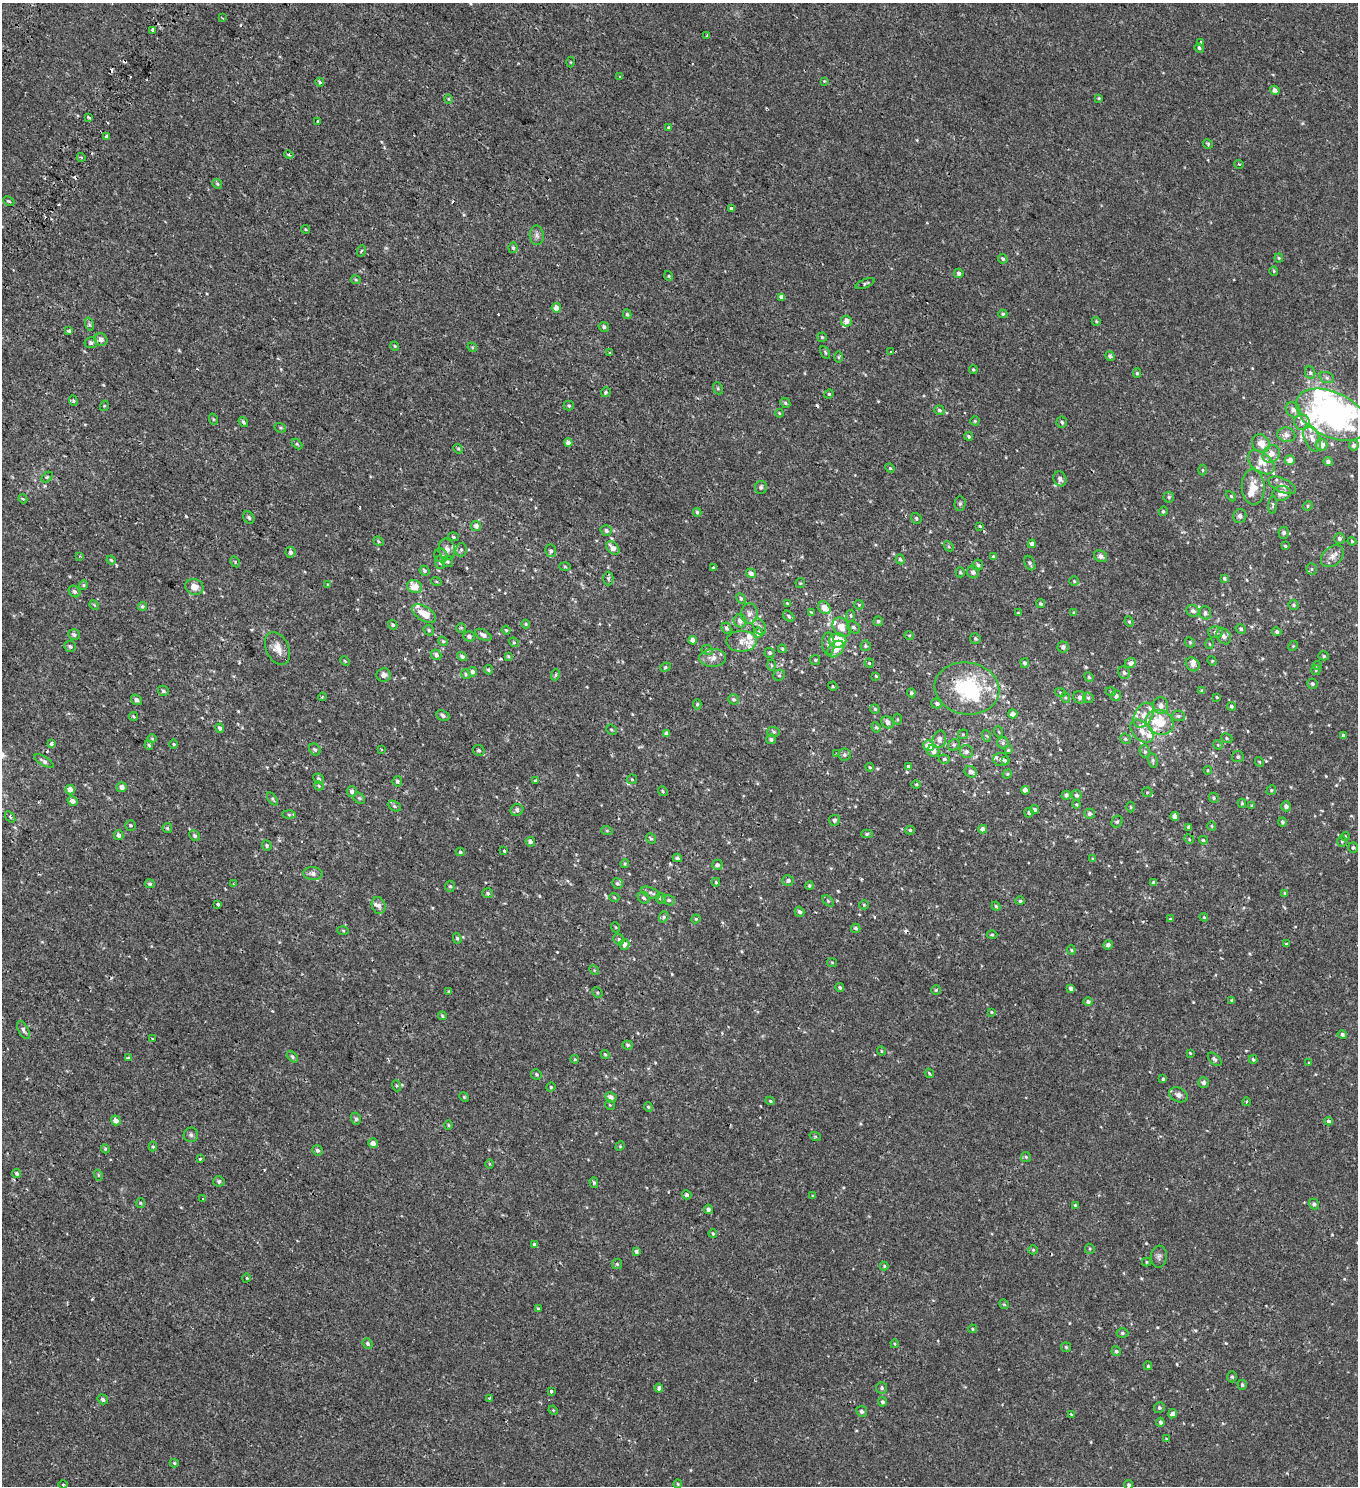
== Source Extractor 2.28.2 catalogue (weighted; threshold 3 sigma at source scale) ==
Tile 11 of 4 x 4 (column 3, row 3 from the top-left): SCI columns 3140-4495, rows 1665-3148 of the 6341 x 6289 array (HDU 1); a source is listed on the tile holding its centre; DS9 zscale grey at full resolution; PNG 1360 x 1488 px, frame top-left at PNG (2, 3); each listed source drawn as its Kron ellipse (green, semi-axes under 4 px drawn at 4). Shown black and unused: <1% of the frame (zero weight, under 2 of 3 exposures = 11% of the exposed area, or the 3 px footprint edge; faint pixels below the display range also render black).
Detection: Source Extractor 2.28.2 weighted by HDU 2 'WHT'; one run over the whole footprint, this tile lists its part. Background -1.22e-04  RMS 0.0034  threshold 0.0153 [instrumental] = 3 sigma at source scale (4.5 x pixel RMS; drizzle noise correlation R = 1.50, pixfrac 1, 0.0396/0.0396 arcsec/px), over >= 5 px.
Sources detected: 578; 4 inside a brighter object's white glare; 15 cosmic-ray / hot-pixel residue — neither listed nor drawn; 26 inside a brighter listed object's ellipse — not listed separately; of the other 533, all 500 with FLUX_AUTO >= 0.279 (the completeness limit of this list) listed and drawn (33 fainter detections not listed), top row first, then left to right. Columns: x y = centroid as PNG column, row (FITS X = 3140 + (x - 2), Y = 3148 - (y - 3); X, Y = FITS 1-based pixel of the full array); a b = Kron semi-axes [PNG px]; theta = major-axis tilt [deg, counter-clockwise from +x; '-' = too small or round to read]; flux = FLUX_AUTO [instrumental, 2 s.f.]
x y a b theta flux
223 18 3 2 - 0.43
153 30 4 3 - 2.9
707 36 4 3 - 0.58
1200 43 3 3 - 8.9
1199 48 5 4 - 0.66
571 62 5 3 - 0.3
619 77 3 3 - 1.6
824 81 4 4 - 0.28
320 82 4 3 - 0.41
1275 90 5 4 - 1.5
1099 98 4 3 - 0.33
448 99 5 3 - 0.28
89 117 4 2 - 0.49
318 121 3 3 - 1
669 128 4 4 - 0.7
107 137 4 3 - 10
1208 144 5 4 - 0.41
289 154 5 3 - 0.57
81 157 4 3 - 0.45
1239 164 5 3 - 0.28
217 184 5 4 - 0.43
9 201 6 4 -26 0.39
731 208 4 3 - 0.36
305 229 4 3 - 0.3
537 235 10 7 -85 1.2
513 248 5 4 - 0.58
361 251 6 3 70 0.34
1279 258 4 4 - 0.33
1003 259 5 4 - 0.57
1274 271 4 4 - 0.36
959 273 5 4 - 0.97
669 276 5 3 - 0.31
356 280 5 4 - 0.4
865 283 10 4 22 0.6
782 297 4 4 - 1.6
556 308 5 4 - 2.3
627 314 5 4 - 0.51
1003 314 4 4 - 0.48
846 321 5 5 - 2.1
1096 321 4 4 - 0.38
89 324 7 4 -72 0.54
604 327 5 4 - 0.68
69 331 3 3 - 0.91
822 337 5 4 - 0.44
101 339 6 6 - 1.4
91 343 6 5 - 0.79
395 346 4 4 - 0.35
472 347 5 4 - 0.4
891 352 3 3 - 0.66
610 353 3 3 - 0.42
825 353 7 4 -64 0.45
1110 356 5 4 - 0.83
838 357 6 4 89 0.39
973 370 4 3 - 0.41
1137 373 4 4 - 0.5
1310 373 6 5 - 0.6
1327 378 7 5 -18 0.79
718 388 6 5 - 0.48
606 392 5 4 - 0.54
829 394 5 4 - 0.39
73 401 5 4 - 0.43
785 403 5 4 - 0.47
104 406 5 3 - 0.29
569 406 5 5 - 0.46
939 410 5 4 - 0.68
1293 410 8 6 -48 1.4
779 413 4 3 - 0.28
1332 415 38 22 -25 82
213 419 6 3 -72 0.38
975 421 4 4 - 0.38
243 422 5 3 - 0.6
1062 422 6 5 - 0.58
1302 422 8 8 - 1.6
280 428 6 4 -20 0.46
1286 435 9 7 -11 1.5
968 436 5 4 - 0.57
1312 438 14 7 -68 2.6
568 443 4 4 - 1.4
1261 443 9 8 - 3.3
297 444 6 4 -45 0.39
1321 445 6 6 - 2.4
1354 445 5 5 - 0.99
458 449 5 4 - 0.36
1271 454 9 8 - 2.7
1290 460 5 5 - 2.6
1261 462 15 9 -39 3.7
1328 462 5 4 - 0.93
890 468 5 4 - 0.42
1202 470 5 3 - 0.35
47 477 6 4 43 0.41
1060 479 8 6 -64 1.2
1282 485 15 6 -25 2.3
761 487 6 6 - 0.82
1253 487 18 11 -87 4.3
1282 493 9 7 11 2.9
1231 496 6 4 -45 0.39
1169 497 5 5 - 0.59
23 499 5 3 - 0.32
960 504 7 5 88 0.75
1273 505 9 4 86 0.54
1308 506 5 4 - 0.41
1163 511 5 4 - 0.52
697 512 4 3 - 0.52
1240 516 7 6 - 0.97
249 518 6 5 - 0.6
916 518 6 5 - 0.58
476 526 5 5 - 1.5
980 526 3 3 - 0.45
606 531 6 5 - 0.79
1284 533 6 5 - 0.98
453 537 5 4 - 0.46
1339 538 5 5 - 0.93
379 541 5 4 - 0.42
1352 541 4 3 - 0.34
1032 544 4 4 - 1.3
949 546 5 3 - 0.35
1285 546 4 3 - 0.43
613 548 8 5 -44 2.3
447 549 10 8 -78 1.7
461 550 6 5 - 0.54
551 551 6 5 - 0.89
290 552 5 5 - 0.8
441 555 7 6 - 0.92
79 556 3 3 - 0.43
1101 556 7 5 -26 1.3
1332 556 13 9 40 2.2
994 557 4 3 - 0.67
900 559 5 4 - 0.54
111 560 4 4 - 0.42
235 562 6 4 -59 0.38
447 562 5 5 - 0.59
440 563 6 5 - 0.67
1030 563 8 5 -62 0.77
978 565 5 5 - 0.72
565 567 5 3 - 0.34
713 568 4 3 - 1.8
1312 569 6 5 - 0.61
424 571 5 4 - 0.69
960 572 5 4 - 0.43
973 572 6 6 - 1.1
751 573 5 4 - 1.4
608 578 7 5 -90 0.69
1224 578 4 3 - 0.53
436 581 5 3 - 0.31
1074 581 5 4 - 0.39
800 583 5 5 - 0.37
83 585 5 4 - 0.41
328 585 4 3 - 0.3
194 587 9 8 - 2.9
415 587 7 6 - 4.1
74 591 6 5 - 0.77
741 599 5 4 - 0.53
787 603 3 3 - 0.3
1041 604 4 4 - 0.54
94 605 5 4 - 0.33
859 605 5 4 - 0.38
1294 605 5 5 - 0.62
142 606 4 4 - 0.66
824 608 7 5 -53 2.5
1193 611 6 5 - 1.1
811 612 4 3 - 0.52
749 613 10 8 88 1.5
1018 613 4 3 - 0.29
1074 613 4 3 - 0.35
1205 613 7 5 -74 0.73
424 614 13 7 -31 5.1
789 616 6 4 -43 0.59
851 616 6 4 85 0.46
740 621 6 6 - 1.4
878 621 5 4 - 0.51
1129 622 5 4 - 0.46
526 624 4 4 - 0.31
393 625 5 4 - 0.62
759 626 9 6 -61 1.1
841 627 10 8 -54 3.1
854 627 7 5 -38 0.71
461 628 5 5 - 0.44
726 628 6 4 -65 0.78
1241 629 5 4 - 0.65
429 630 5 4 - 0.47
506 630 4 4 - 0.43
1215 632 7 6 - 0.86
1277 632 5 4 - 0.78
758 633 5 4 - 1.7
74 634 6 5 - 0.77
483 635 9 5 -30 1.2
909 635 5 3 - 0.31
469 636 6 5 - 0.91
1224 636 9 6 -58 1.6
975 639 6 5 - 0.57
693 640 4 4 - 2.1
838 640 9 7 0 9.3
443 641 5 4 - 0.41
741 641 15 10 0 2.6
514 642 5 4 - 0.4
1190 642 5 4 - 0.43
828 644 11 6 -88 1.2
1209 644 5 3 - 0.33
70 646 6 5 - 0.67
865 646 5 5 - 0.64
1293 646 5 4 - 0.41
1063 647 5 5 - 0.89
278 648 17 11 -66 3.3
782 649 4 4 - 0.35
836 649 10 7 42 3.6
707 650 6 4 -25 0.49
770 653 5 5 - 0.64
436 655 5 5 - 1.1
508 656 4 3 - 0.36
1324 656 5 4 - 0.51
462 657 5 4 - 0.83
713 658 13 9 3 2.6
815 660 5 5 - 0.41
345 661 5 3 - 0.3
1212 661 5 4 - 0.34
869 663 4 4 - 0.48
1025 663 5 4 - 0.8
1130 663 5 4 - 1.4
1193 664 7 6 - 1.2
771 665 5 3 - 0.36
1317 665 4 4 - 0.33
665 667 5 4 - 0.46
488 670 4 4 - 0.47
1316 670 5 4 - 0.38
473 672 5 4 - 1
1124 673 6 5 - 0.72
466 674 5 4 - 0.44
384 675 7 7 - 1.1
555 675 6 3 70 0.4
779 675 6 5 - 0.54
876 676 4 3 - 0.35
1089 677 5 4 - 0.42
1312 684 5 5 - 0.61
833 686 5 4 - 0.35
967 688 32 26 -9 28
163 691 6 5 - 0.73
1202 691 4 4 - 0.61
1060 692 5 3 - 0.34
1111 692 5 3 - 0.3
911 693 4 4 - 0.67
1116 696 5 5 - 0.97
322 697 4 3 - 0.31
1080 697 6 6 - 1.2
1217 697 4 3 - 0.31
1066 698 5 3 - 0.43
1088 698 6 5 - 0.5
733 699 5 5 - 0.68
136 700 6 5 - 1.1
937 703 5 5 - 0.98
697 704 5 4 - 0.43
1161 706 8 7 - 1.6
1231 706 5 4 - 0.52
875 709 5 4 - 0.45
1013 714 4 4 - 2.1
443 715 7 5 -25 0.85
1143 715 13 9 58 3.1
134 716 5 3 - 0.35
1178 716 6 5 - 0.64
897 719 5 3 - 0.34
887 722 7 5 -52 1.5
1160 722 14 12 -27 9.6
876 727 5 4 - 0.48
220 728 4 4 - 0.81
611 730 6 4 -42 0.41
1142 731 13 9 -44 2.9
774 732 6 5 - 0.53
999 732 5 3 - 0.29
666 733 4 4 - 1.1
963 734 5 5 - 0.4
1343 735 4 4 - 0.57
987 736 6 4 -70 0.4
152 738 5 3 - 0.3
1227 738 6 4 -25 0.49
771 739 5 5 - 0.52
939 739 9 6 78 1.7
1125 739 5 4 - 0.52
51 743 3 3 - 2.5
1003 743 6 5 - 0.7
173 744 5 3 - 0.3
149 745 5 3 - 0.45
954 745 6 5 - 0.63
1218 745 5 4 - 0.35
929 746 5 5 - 4.1
315 749 6 5 - 0.69
381 750 3 3 - 0.33
479 750 6 5 - 0.66
1008 750 4 4 - 0.38
933 751 6 5 - 1.7
966 752 7 6 - 1
1145 752 6 5 - 0.65
837 754 4 2 - 0.28
844 755 6 6 - 0.78
1238 757 5 5 - 0.61
944 759 5 4 - 0.6
1001 760 8 6 -7 1.5
1153 760 7 4 -80 0.6
44 761 11 4 -31 1
1006 761 4 3 - 2
1259 762 5 3 - 0.32
908 766 3 3 - 1.7
870 767 4 3 - 0.35
1208 770 4 4 - 0.32
971 772 6 5 - 1.4
1007 774 5 4 - 0.33
318 779 5 4 - 0.8
632 779 5 5 - 0.38
397 781 5 4 - 0.71
536 781 3 3 - 0.82
916 784 5 3 - 0.36
319 786 5 4 - 0.37
122 787 5 5 - 1.6
70 790 5 4 - 1.9
1025 790 4 4 - 2.2
1271 790 5 4 - 0.41
352 791 5 5 - 0.91
663 791 5 4 - 0.41
1147 792 5 5 - 0.38
1066 795 5 4 - 0.78
1076 795 5 5 - 0.76
359 798 6 5 - 0.52
1214 798 5 4 - 0.56
272 799 7 4 -52 0.49
73 801 5 4 - 1.6
1242 803 4 4 - 0.43
1076 804 4 4 - 0.35
394 806 7 5 -28 0.61
1252 806 3 3 - 0.32
1286 806 5 5 - 1.3
1131 807 5 3 - 0.34
1035 809 4 4 - 0.78
517 810 6 5 - 1
1029 813 5 4 - 0.62
1090 814 5 5 - 1
289 815 6 4 -1 0.52
1175 816 4 4 - 1.8
10 817 6 3 -54 0.4
834 820 5 5 - 0.77
1117 822 6 5 - 0.57
1282 822 4 4 - 0.6
131 825 5 5 - 0.48
1212 826 5 4 - 0.38
167 828 5 5 - 0.47
1189 828 4 3 - 1.6
983 829 4 4 - 2
910 830 5 4 - 0.44
607 831 6 3 -19 0.35
867 834 5 4 - 0.56
119 835 5 4 - 1.3
195 836 6 5 - 0.71
1345 836 4 4 - 0.34
651 838 6 4 -49 0.5
1189 839 5 4 - 0.31
1203 840 4 3 - 0.63
1342 841 5 5 - 0.44
530 842 5 4 - 0.75
267 846 5 4 - 0.52
1353 847 5 5 - 0.56
504 851 3 3 - 3.3
460 852 4 4 - 0.49
677 858 5 4 - 0.79
1093 859 4 3 - 0.52
625 864 4 3 - 0.37
717 865 5 5 - 1.1
313 873 9 6 -3 1.3
788 880 6 5 - 0.9
716 882 4 4 - 0.43
617 883 6 5 - 0.65
1153 883 3 3 - 0.69
150 884 5 4 - 0.59
234 884 3 2 - 0.52
450 886 5 5 - 0.55
809 886 4 4 - 0.56
488 893 5 5 - 0.59
651 893 10 5 -24 0.91
1285 893 4 4 - 0.42
614 897 5 3 - 0.31
644 898 6 5 - 0.66
661 898 5 5 - 0.83
668 900 6 5 - 0.7
828 901 7 4 -45 0.52
1020 901 4 4 - 0.39
218 904 3 3 - 1.8
379 905 9 6 -72 1.2
864 905 5 4 - 0.4
996 906 4 4 - 0.4
800 912 5 4 - 0.86
664 917 6 4 68 0.58
1204 917 4 3 - 0.36
696 919 4 4 - 0.35
1170 919 3 3 - 0.41
615 927 5 3 - 0.29
856 928 4 4 - 0.62
343 931 5 3 - 0.36
992 935 5 3 - 0.33
457 938 5 4 - 0.47
619 939 6 5 - 0.62
624 944 5 5 - 1.8
1286 944 3 3 - 0.29
1108 945 4 4 - 1.1
1071 950 4 4 - 0.39
832 962 5 4 - 0.35
594 970 5 4 - 0.34
840 987 4 4 - 0.59
1071 989 4 3 - 1.2
936 990 5 5 - 0.45
449 991 4 3 - 0.31
597 993 5 4 - 0.46
1232 1000 3 3 - 0.43
1088 1001 5 4 - 0.8
991 1012 4 3 - 0.33
442 1016 4 3 - 0.41
23 1030 10 5 -62 1
1342 1034 4 4 - 0.79
152 1039 3 2 - 0.35
627 1045 5 4 - 0.54
881 1051 4 4 - 0.34
1190 1053 3 3 - 0.29
605 1054 4 3 - 0.37
292 1057 6 4 -47 0.61
128 1058 4 4 - 0.42
575 1059 4 3 - 0.36
1215 1059 8 5 -44 0.69
1253 1059 4 4 - 0.55
1309 1063 3 3 - 0.31
929 1073 5 2 - 0.38
536 1074 5 5 - 0.51
1163 1079 4 3 - 0.53
1203 1083 5 5 - 0.93
397 1086 6 4 -72 0.39
551 1087 5 4 - 0.37
1178 1095 10 7 -25 1.5
464 1097 5 4 - 0.38
611 1097 6 5 - 1.5
770 1101 5 4 - 0.41
1246 1102 4 3 - 0.4
610 1105 5 3 - 0.28
648 1107 5 4 - 0.42
356 1119 6 5 - 0.77
116 1120 5 4 - 1.9
1329 1121 4 3 - 1.7
448 1125 5 3 - 0.35
191 1135 7 7 - 0.81
815 1136 6 4 -18 0.4
373 1143 5 4 - 1.6
620 1146 5 4 - 0.32
153 1147 5 4 - 0.44
105 1149 4 4 - 0.37
317 1150 5 5 - 0.69
1026 1157 5 5 - 0.42
200 1159 3 3 - 0.62
489 1164 5 3 - 0.33
17 1173 5 4 - 0.6
98 1175 5 3 - 0.34
219 1181 5 5 - 0.81
594 1183 5 4 - 0.5
687 1195 5 4 - 0.84
813 1196 3 3 - 0.37
202 1199 2 2 - 0.49
140 1203 5 4 - 0.4
1314 1204 6 5 - 0.81
1075 1205 4 4 - 0.31
708 1209 5 4 - 1
713 1233 4 3 - 0.39
534 1244 4 3 - 0.76
1090 1249 5 4 - 0.43
1033 1250 5 4 - 0.41
636 1251 4 4 - 0.78
1159 1257 11 8 84 1.1
1146 1262 4 4 - 0.39
617 1264 5 5 - 0.49
884 1266 4 4 - 0.37
246 1278 4 3 - 0.31
1004 1304 5 4 - 0.33
538 1309 3 3 - 0.41
972 1329 4 3 - 0.39
1122 1333 6 4 0 0.58
368 1343 5 4 - 0.68
895 1344 4 3 - 0.39
1066 1347 5 4 - 0.41
1116 1351 5 4 - 0.63
1148 1366 4 3 - 0.47
1232 1377 5 4 - 0.49
1242 1385 5 4 - 0.63
659 1388 4 4 - 0.92
882 1388 6 5 - 0.67
551 1391 4 3 - 0.79
489 1398 3 3 - 0.46
103 1399 5 4 - 0.78
882 1402 4 4 - 0.66
1159 1408 5 5 - 0.64
553 1410 5 4 - 0.31
862 1411 5 5 - 0.91
1173 1414 5 4 - 1.3
1072 1415 4 3 - 1
1160 1422 4 4 - 0.76
1166 1439 3 2 - 0.34
174 1463 4 4 - 0.41
63 1484 5 3 - 0.32
678 1484 4 4 - 0.33
1129 1485 4 4 - 0.65
Overlapping masked pixels (flux is a lower limit): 1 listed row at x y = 967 688